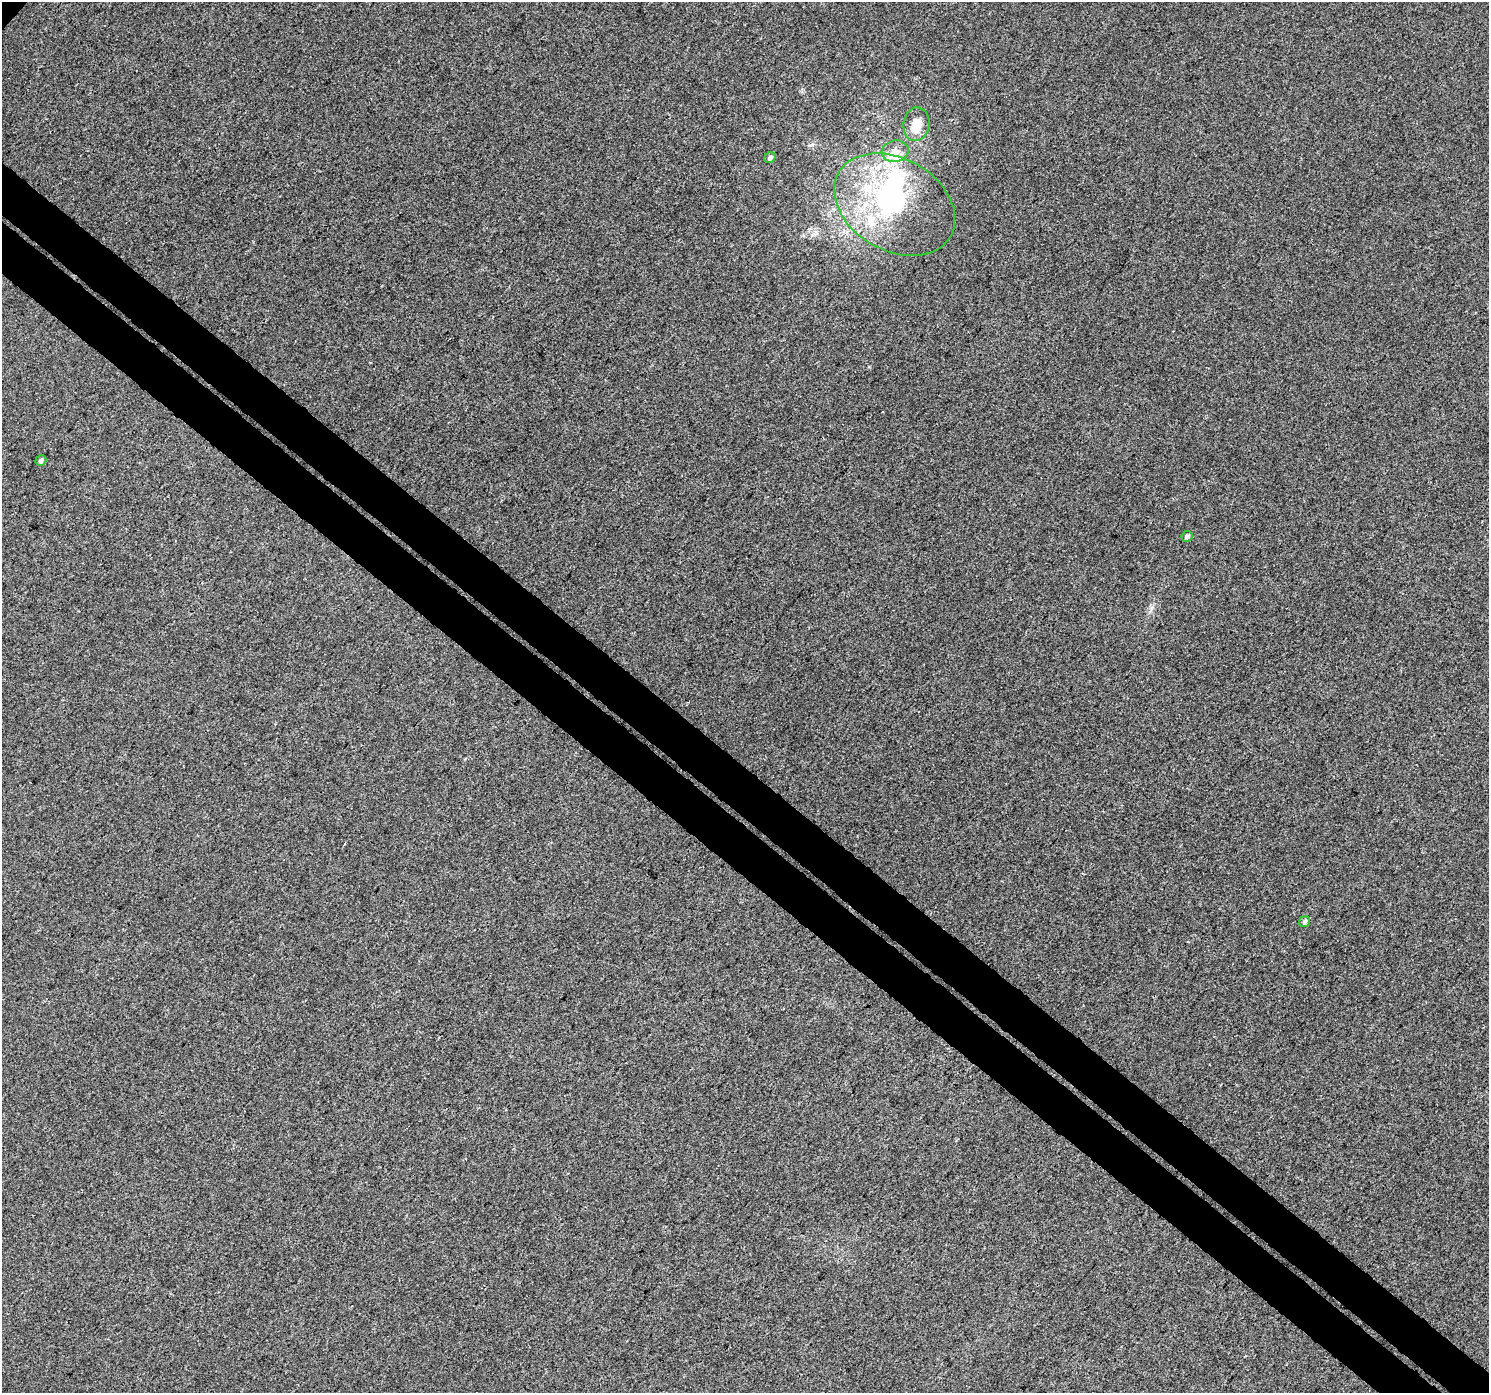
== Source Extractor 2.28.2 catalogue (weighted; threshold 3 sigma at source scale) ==
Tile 6 of 4 x 4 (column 2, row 2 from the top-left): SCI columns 1555-3041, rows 3108-4498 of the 6139 x 6154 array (HDU 1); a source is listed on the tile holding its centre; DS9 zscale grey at full resolution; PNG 1491 x 1395 px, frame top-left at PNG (2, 2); each listed source drawn as its Kron ellipse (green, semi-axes under 4 px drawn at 4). Shown black and unused: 7% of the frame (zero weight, under 3 of 4 exposures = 6% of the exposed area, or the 3 px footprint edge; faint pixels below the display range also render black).
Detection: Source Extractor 2.28.2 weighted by HDU 2 'WHT'; one run over the whole footprint, this tile lists its part. Background 0.0018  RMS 0.0037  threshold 0.0167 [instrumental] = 3 sigma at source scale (4.5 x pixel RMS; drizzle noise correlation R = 1.50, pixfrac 1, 0.0396/0.0396 arcsec/px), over >= 5 px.
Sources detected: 12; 2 inside a brighter object's white glare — neither listed nor drawn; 3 inside a brighter listed object's ellipse — not listed separately; the other 7 listed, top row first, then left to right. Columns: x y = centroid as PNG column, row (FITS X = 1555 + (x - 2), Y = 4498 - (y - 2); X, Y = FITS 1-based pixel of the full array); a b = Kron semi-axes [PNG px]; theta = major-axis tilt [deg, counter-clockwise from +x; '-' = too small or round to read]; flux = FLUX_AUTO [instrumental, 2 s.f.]
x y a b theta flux
916 124 17 13 81 6.5
895 151 13 10 11 3.9
770 158 6 5 - 1.1
895 204 64 46 -30 58
41 461 6 5 - 0.95
1187 536 6 5 - 0.99
1305 922 6 5 - 0.83